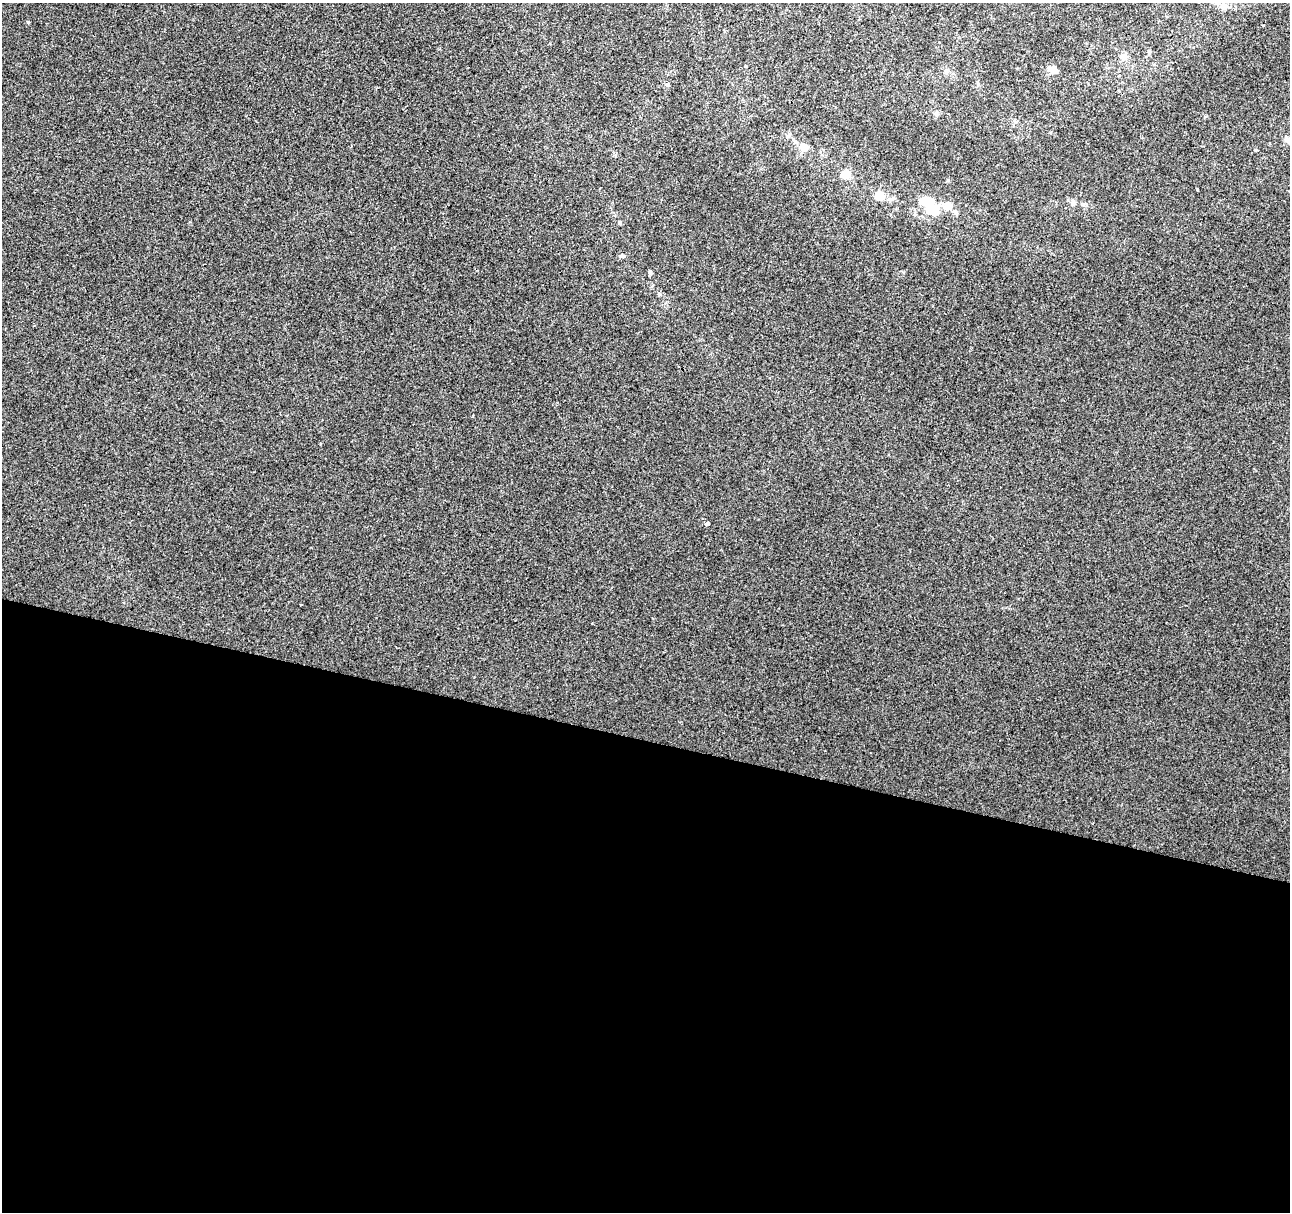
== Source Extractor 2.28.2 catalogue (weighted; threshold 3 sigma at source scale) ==
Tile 14 of 4 x 4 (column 2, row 4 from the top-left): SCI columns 1289-2576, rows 225-1434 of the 5178 x 5357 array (HDU 1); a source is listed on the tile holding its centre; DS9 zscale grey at full resolution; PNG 1292 x 1214 px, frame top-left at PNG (2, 3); no overlay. Shown black and unused: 39% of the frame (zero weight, under 2 of 3 exposures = <1% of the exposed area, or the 3 px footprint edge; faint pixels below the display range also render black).
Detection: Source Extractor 2.28.2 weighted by HDU 2 'WHT'; one run over the whole footprint, this tile lists its part. Background 0.00104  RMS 0.0048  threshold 0.0217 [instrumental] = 3 sigma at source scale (4.5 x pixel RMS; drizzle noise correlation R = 1.50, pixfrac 1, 0.0396/0.0396 arcsec/px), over >= 5 px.
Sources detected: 19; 1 inside a brighter object's white glare — not listed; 1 inside a brighter listed object's ellipse — not listed separately; the other 17 listed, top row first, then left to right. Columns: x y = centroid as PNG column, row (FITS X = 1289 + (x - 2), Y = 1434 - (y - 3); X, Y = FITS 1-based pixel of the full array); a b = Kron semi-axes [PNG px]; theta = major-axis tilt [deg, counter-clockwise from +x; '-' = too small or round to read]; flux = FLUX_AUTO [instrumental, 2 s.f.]
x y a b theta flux
1223 7 11 9 -51 2.8
28 22 3 3 - 0.65
1149 52 7 5 89 0.9
1124 57 10 9 - 2.5
1052 70 15 8 -25 2.7
936 114 6 5 - 0.81
1015 121 6 4 -30 0.83
789 135 8 4 53 0.8
1287 139 14 5 -41 1.9
804 147 13 6 45 2.2
846 174 13 9 12 4.5
879 196 12 9 -19 5.8
932 208 24 17 -56 12
621 256 6 4 19 0.76
650 272 7 4 -64 0.79
659 294 6 4 74 0.59
707 524 4 3 - 4.8
Isophote crosses this tile's border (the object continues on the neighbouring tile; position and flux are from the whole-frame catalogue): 1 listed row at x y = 1287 139
Unlisted compact peaks at least as high as the median listed source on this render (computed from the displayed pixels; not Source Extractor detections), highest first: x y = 1197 189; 948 180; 619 222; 1255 150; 1205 116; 592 623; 190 222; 550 43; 301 605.